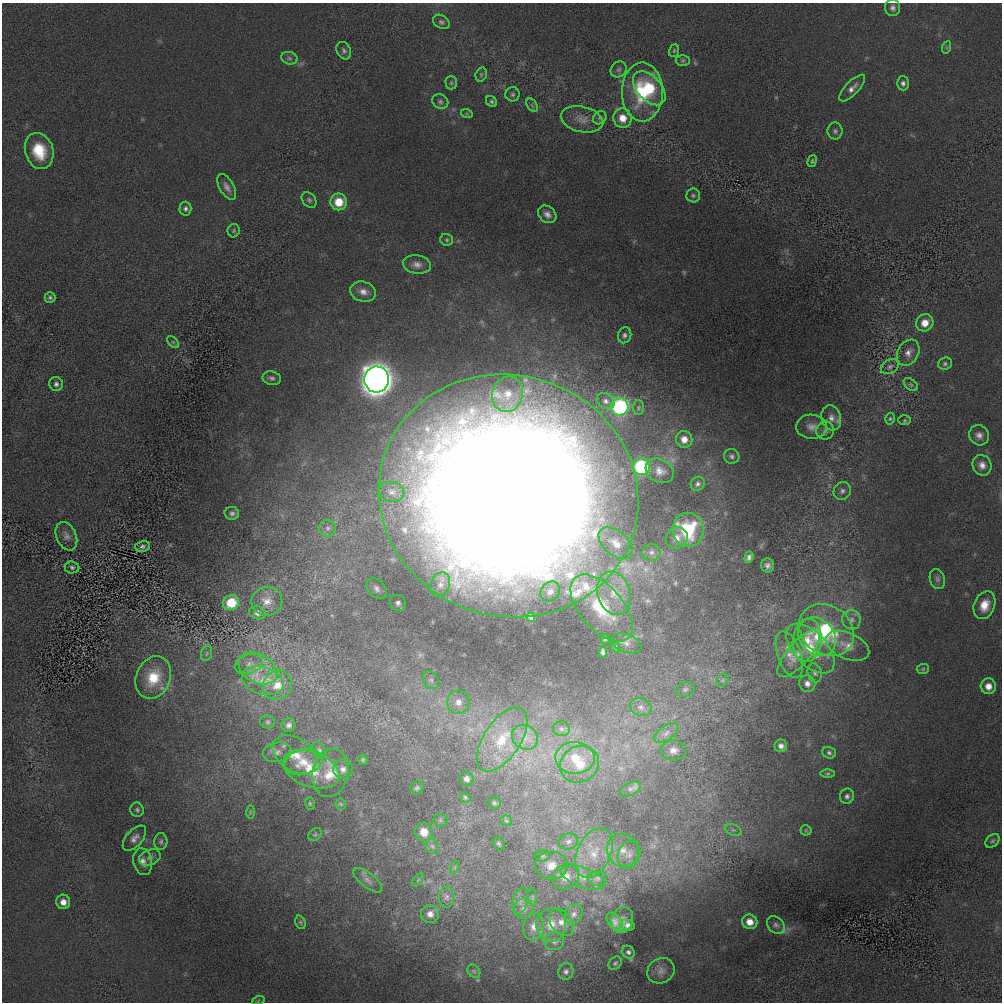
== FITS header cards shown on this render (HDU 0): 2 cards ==
NAXIS1  =                 1000 / length of data axis 1
NAXIS2  =                 1000 / length of data axis 2

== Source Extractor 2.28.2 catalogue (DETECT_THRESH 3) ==
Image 1000 x 1000 px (HDU 0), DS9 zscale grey, 1 PNG px = 1 image px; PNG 1004 x 1004 px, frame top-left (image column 1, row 1000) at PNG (2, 3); each listed source drawn as its Kron ellipse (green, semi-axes under 4 px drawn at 4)
Background -17.3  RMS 260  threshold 781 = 3 sigma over >= 5 px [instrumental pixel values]
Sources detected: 193; all 193 listed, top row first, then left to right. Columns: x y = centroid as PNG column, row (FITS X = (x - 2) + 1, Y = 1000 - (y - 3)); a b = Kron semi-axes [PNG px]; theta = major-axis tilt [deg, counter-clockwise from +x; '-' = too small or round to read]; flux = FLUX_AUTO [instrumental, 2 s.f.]
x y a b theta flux
893 8 8 7 - 6.8e+04
441 22 9 6 -34 4.9e+04
947 47 6 4 71 2.6e+04
344 51 9 7 -65 5.3e+04
674 51 6 5 - 2.6e+04
289 58 8 6 -14 4.6e+04
683 60 7 5 1 3.7e+04
619 69 8 7 - 5.1e+04
481 74 7 5 72 3.5e+04
451 83 6 5 - 3.3e+04
903 83 7 6 - 6.2e+04
649 88 20 12 -47 8.5e+05
852 88 17 6 46 1.2e+05
642 92 29 20 -90 1.2e+06
513 94 7 7 - 4.4e+04
491 101 6 5 - 3.4e+04
440 102 8 7 - 5.3e+04
532 105 7 4 -57 3.7e+04
467 114 6 4 -18 2.1e+04
600 118 7 6 - 4.0e+04
623 118 9 9 - 2.3e+05
582 119 21 12 -13 2.1e+05
835 131 8 7 - 5.5e+04
39 151 18 14 -72 6.1e+05
812 161 6 3 75 3.0e+04
227 187 14 7 -60 1.0e+05
693 195 7 7 - 4.1e+04
309 200 8 6 -47 4.6e+04
339 202 8 8 - 4.1e+05
185 209 7 6 - 5.1e+04
547 214 10 8 -40 9.6e+04
234 231 7 6 - 3.2e+04
447 240 6 6 - 3.3e+04
417 265 14 9 -9 1.2e+05
363 292 13 10 -17 1.5e+05
50 297 5 5 - 3.8e+04
925 323 9 8 - 2.4e+05
625 335 8 6 75 5.8e+04
173 342 7 4 -44 3.2e+04
908 353 14 10 59 1.5e+05
945 364 7 6 - 4.1e+04
890 366 9 7 30 6.3e+04
272 378 9 6 -11 6.0e+04
377 379 13 12 - 2.4e+07
56 384 7 6 - 6.0e+04
911 385 8 5 -40 3.8e+04
508 394 18 15 73 3.7e+05
606 401 9 7 -33 7.9e+04
620 407 9 8 - 2.6e+06
638 408 7 5 -90 2.9e+04
831 418 13 9 -73 1.3e+05
890 419 6 4 73 2.8e+04
904 420 6 5 - 2.5e+04
811 427 15 12 -3 1.6e+05
825 431 9 8 - 7.3e+04
979 435 10 9 - 1.1e+05
684 439 8 8 - 1.7e+05
732 456 8 7 - 5.5e+04
982 465 10 9 - 1.3e+05
641 467 8 8 - 2.0e+06
660 471 15 11 -29 1.6e+05
698 484 7 6 - 5.5e+04
842 491 9 8 - 7.6e+04
392 492 13 10 -14 1.3e+05
508 496 131 120 -17 9.8e+07
232 513 7 6 - 5.5e+04
328 528 8 8 - 7.6e+04
688 530 17 16 - 1.2e+06
66 536 15 10 -66 1.1e+05
677 538 11 10 - 1.6e+05
616 543 20 12 -40 2.6e+05
142 546 7 5 13 5.2e+04
651 552 9 8 - 8.4e+04
749 557 6 4 71 5.7e+04
767 565 7 6 - 7.3e+04
72 567 7 6 - 4.6e+04
937 579 10 7 -73 6.3e+04
440 585 13 9 70 1.3e+05
377 589 11 8 -48 8.5e+04
550 592 10 9 - 1.1e+05
614 593 22 16 -74 5.2e+05
267 601 15 14 - 2.1e+05
231 603 8 7 - 5.4e+05
398 603 8 8 - 7.3e+04
984 605 14 10 67 2.7e+05
602 608 40 21 -49 1.1e+06
257 613 8 6 -17 7.6e+04
531 617 4 3 - 3.5e+04
851 620 10 9 - 9.4e+04
826 630 29 24 -36 1.5e+06
817 637 21 17 -49 4.1e+05
605 639 4 4 - 2.4e+04
807 640 21 14 83 3.9e+05
626 643 15 9 -19 1.3e+05
847 646 23 13 -23 2.8e+05
615 647 6 4 -72 2.4e+04
810 648 30 16 -47 5.9e+05
603 652 5 4 - 4.9e+04
207 653 8 5 72 3.7e+04
799 654 29 11 48 3.0e+05
789 655 24 11 -70 2.6e+05
249 664 14 9 21 1.4e+05
258 668 21 14 -28 4.3e+05
923 669 6 5 - 2.7e+04
815 673 10 7 -78 6.5e+04
153 678 22 17 68 6.1e+05
431 680 9 7 -58 7.2e+04
722 680 7 5 46 3.9e+04
263 681 21 13 -17 4.1e+05
807 684 8 8 - 9.9e+04
277 685 15 14 - 3.1e+05
988 686 8 7 - 1.6e+05
685 689 9 7 19 5.5e+04
458 702 11 11 - 1.7e+05
641 707 11 8 -23 1.1e+05
267 722 7 6 - 4.0e+04
288 725 7 6 - 6.7e+04
561 729 8 7 - 6.2e+04
666 733 14 7 36 1.3e+05
525 737 14 11 -35 2.1e+05
502 739 36 18 56 8.3e+05
781 746 6 6 - 8.4e+04
319 750 9 6 -53 5.3e+04
673 750 12 10 1 1.4e+05
277 752 14 9 11 1.2e+05
829 753 7 5 -19 4.3e+04
295 754 24 16 -35 4.0e+05
575 758 19 16 -2 5.1e+05
363 760 5 4 - 2.6e+04
304 762 19 12 16 2.7e+05
579 764 20 18 30 4.8e+05
311 769 29 17 -20 7.0e+05
343 769 10 9 - 1.0e+05
330 773 24 18 78 4.8e+05
828 773 7 3 1 2.4e+04
466 779 7 7 - 7.5e+04
417 788 7 6 - 4.1e+04
630 789 11 6 27 6.9e+04
847 796 7 7 - 6.0e+04
465 797 6 5 - 2.8e+04
494 803 7 5 -36 3.4e+04
310 804 6 5 - 2.7e+04
341 804 5 5 - 2.8e+04
137 810 7 6 - 4.2e+04
250 812 6 4 -89 2.6e+04
440 820 7 6 - 4.5e+04
506 821 6 5 - 3.0e+04
733 830 8 5 -24 5.1e+04
806 830 5 5 - 2.4e+04
424 832 9 8 - 2.8e+05
315 834 7 5 42 3.3e+04
134 838 15 8 49 1.2e+05
568 841 10 8 17 7.9e+04
993 841 8 5 42 3.7e+04
161 842 8 6 86 4.9e+04
498 844 7 5 -56 3.7e+04
432 846 8 6 -61 5.6e+04
623 850 17 15 -59 3.1e+05
594 853 26 16 64 5.9e+05
629 855 14 11 69 1.7e+05
542 856 7 5 -2 3.8e+04
150 857 11 7 23 9.0e+04
143 862 13 9 -78 1.4e+05
551 866 16 14 2 2.9e+05
455 867 6 4 71 2.8e+04
566 877 14 12 31 2.1e+05
583 877 23 10 -20 2.4e+05
597 878 10 7 6 7.4e+04
368 880 17 7 -38 1.1e+05
418 880 7 4 53 2.7e+04
447 897 10 8 85 7.9e+04
533 897 9 4 -82 3.9e+04
520 901 14 8 75 1.1e+05
63 902 7 7 - 1.4e+05
524 909 10 10 - 1.2e+05
430 914 9 8 - 1.2e+05
574 914 10 8 63 9.1e+04
622 920 13 10 71 9.7e+04
300 922 7 5 -73 3.1e+04
615 922 10 6 -52 1.0e+05
750 922 8 7 - 1.6e+05
561 923 15 10 -54 1.8e+05
551 925 17 15 89 3.2e+05
627 925 7 5 -11 7.3e+04
776 925 10 7 -42 6.8e+04
534 927 14 10 78 1.8e+05
554 941 10 9 - 8.7e+04
628 952 7 6 - 4.5e+04
615 963 7 5 50 3.5e+04
474 971 7 5 -46 3.4e+04
661 971 14 12 30 1.5e+05
566 972 8 7 - 6.6e+04
258 1001 6 4 19 2.2e+04